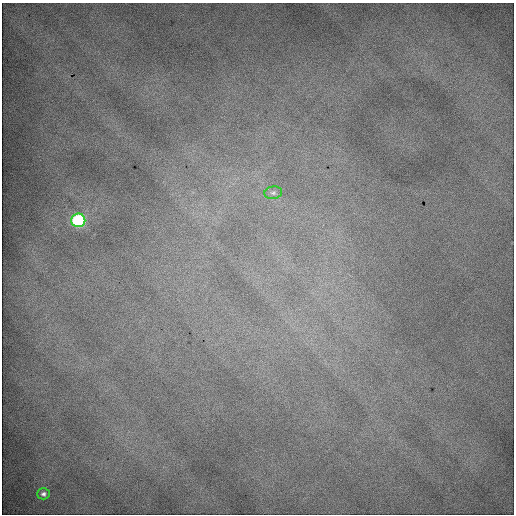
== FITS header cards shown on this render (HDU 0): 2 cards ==
NAXIS1  =                  512 / Axis length
NAXIS2  =                  512 / Axis length

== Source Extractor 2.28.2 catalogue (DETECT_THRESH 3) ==
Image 512 x 512 px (HDU 0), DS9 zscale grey, 1 PNG px = 1 image px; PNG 516 x 516 px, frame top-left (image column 1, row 512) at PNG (2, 3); each listed source drawn as its Kron ellipse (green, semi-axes under 4 px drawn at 4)
Background 2250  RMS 11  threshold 33.6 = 3 sigma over >= 5 px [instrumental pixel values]
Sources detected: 3; all 3 listed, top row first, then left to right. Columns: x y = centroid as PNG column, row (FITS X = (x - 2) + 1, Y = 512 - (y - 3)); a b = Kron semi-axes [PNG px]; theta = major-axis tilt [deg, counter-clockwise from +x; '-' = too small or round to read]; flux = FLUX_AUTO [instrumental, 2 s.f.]
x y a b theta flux
273 193 9 6 8 2200
78 220 7 7 - 150000
43 494 6 5 - 2400